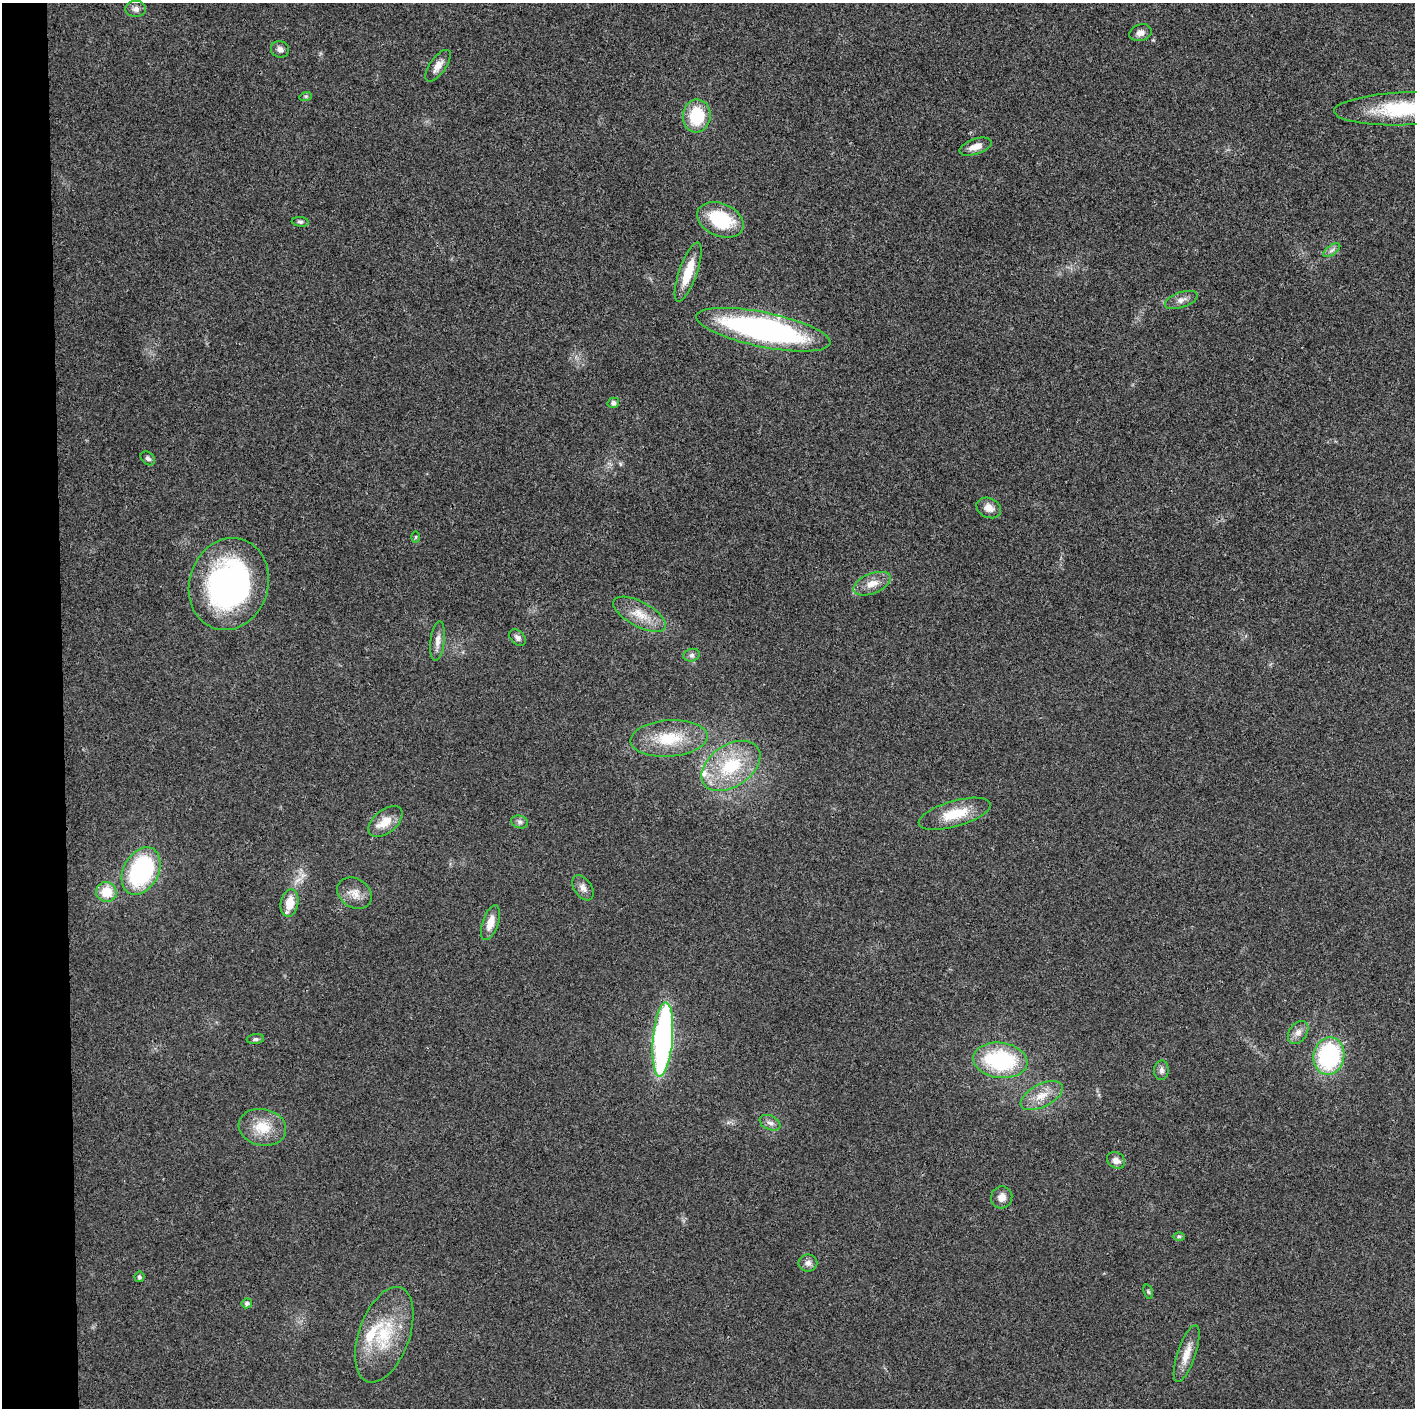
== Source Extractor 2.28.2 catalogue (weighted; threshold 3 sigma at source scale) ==
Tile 4 of 3 x 3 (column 1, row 2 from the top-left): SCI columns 1-1413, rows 1411-2816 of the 4241 x 4224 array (HDU 1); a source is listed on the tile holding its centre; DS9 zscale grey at full resolution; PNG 1417 x 1410 px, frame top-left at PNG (2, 3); each listed source drawn as its Kron ellipse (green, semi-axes under 4 px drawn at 4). Shown black and unused: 4% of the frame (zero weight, under 3 of 4 exposures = <1% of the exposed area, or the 3 px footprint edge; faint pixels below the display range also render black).
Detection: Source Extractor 2.28.2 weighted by HDU 2 'WHT'; one run over the whole footprint, this tile lists its part. Background 0.0194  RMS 0.0039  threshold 0.0175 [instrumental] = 3 sigma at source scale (4.5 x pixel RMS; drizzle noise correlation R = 1.50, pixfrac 1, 0.05/0.05 arcsec/px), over >= 5 px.
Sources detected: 56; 3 inside a brighter listed object's ellipse — not listed separately; the other 53 listed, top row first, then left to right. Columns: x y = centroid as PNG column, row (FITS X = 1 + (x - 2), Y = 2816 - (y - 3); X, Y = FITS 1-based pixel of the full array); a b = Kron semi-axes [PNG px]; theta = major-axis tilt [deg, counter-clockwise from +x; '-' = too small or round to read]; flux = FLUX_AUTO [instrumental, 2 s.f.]
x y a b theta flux
136 9 10 8 0 1.7
1140 33 11 8 18 2.1
280 49 9 8 - 1.9
438 66 18 8 54 3.2
306 96 6 4 18 0.52
1405 109 71 16 2 32
697 116 16 14 82 17
975 147 17 7 19 3.5
720 220 24 16 -23 22
300 222 8 4 -5 0.88
1332 250 10 4 35 1.2
688 272 31 9 71 9.7
1181 300 17 7 19 2.4
763 330 68 17 -12 100
613 403 6 5 - 1.3
148 458 8 6 -40 1.1
989 508 13 9 -26 3.3
416 537 6 4 89 0.46
229 584 46 39 73 100
872 584 20 10 22 4.7
640 614 29 12 -28 7.5
517 637 9 6 -43 1.5
438 641 20 7 83 2.9
692 655 8 6 15 1.2
669 738 39 18 4 17
731 766 32 21 34 24
955 814 37 13 16 12
385 822 20 11 40 6
520 822 8 6 -16 1.2
141 871 25 17 61 48
583 888 14 8 -55 2.4
106 892 10 10 - 8.2
355 893 18 14 -33 4.5
290 903 14 9 80 6.8
490 923 18 8 71 4.5
1298 1032 13 9 55 2.5
255 1039 9 5 5 0.98
663 1039 37 10 85 120
1329 1056 19 15 78 48
1000 1060 27 17 -7 37
1161 1070 10 7 87 1.5
1042 1096 23 11 27 6.5
770 1123 11 7 -24 1.8
262 1127 24 18 -12 10
1116 1160 9 7 -32 2.6
1002 1197 11 10 - 2.9
1179 1236 6 4 0 0.56
808 1263 9 8 - 2
139 1277 5 5 - 0.78
1148 1292 7 4 -70 0.63
247 1303 5 5 - 1.2
384 1335 50 25 70 24
1187 1354 30 9 71 5.5
Isophote crosses this tile's border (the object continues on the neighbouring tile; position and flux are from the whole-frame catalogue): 1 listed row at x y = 1405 109